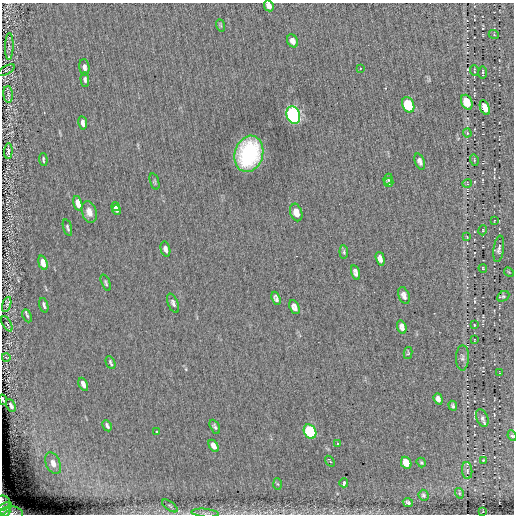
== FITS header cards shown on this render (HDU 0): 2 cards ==
NAXIS1  =                  512
NAXIS2  =                  512

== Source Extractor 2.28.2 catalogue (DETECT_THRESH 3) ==
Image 512 x 512 px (HDU 0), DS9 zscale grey, 1 PNG px = 1 image px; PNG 516 x 516 px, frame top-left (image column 1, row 512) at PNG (2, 3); each listed source drawn as its Kron ellipse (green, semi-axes under 4 px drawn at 4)
Background -0.00469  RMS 4.4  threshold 13.3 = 3 sigma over >= 5 px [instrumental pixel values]
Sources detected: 93; all 93 listed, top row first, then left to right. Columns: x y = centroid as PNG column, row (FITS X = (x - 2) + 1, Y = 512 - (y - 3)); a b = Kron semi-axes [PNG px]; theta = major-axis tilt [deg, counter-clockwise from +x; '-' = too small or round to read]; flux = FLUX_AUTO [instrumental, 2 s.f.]
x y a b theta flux
269 6 6 4 -64 1400
220 25 6 4 -70 390
494 35 5 3 - 270
293 41 7 5 -62 1400
9 46 13 3 89 700
84 67 8 5 -84 1500
360 68 3 2 - 220
6 70 9 3 30 400
474 70 5 2 - 320
483 73 6 2 -90 370
85 79 7 4 -86 670
8 94 8 5 -85 700
467 102 8 5 -66 5400
408 105 8 6 -69 17000
485 108 8 4 -69 3500
293 115 9 6 -71 100000
83 123 7 4 -81 1300
467 133 4 4 - 310
8 151 7 4 84 840
249 154 18 14 74 29000
43 159 6 3 -85 470
474 160 6 3 -74 400
420 161 8 4 -68 990
388 179 5 4 - 480
155 182 8 3 -72 330
389 183 5 4 - 400
467 184 5 3 - 310
78 203 8 4 -74 3600
115 207 4 4 - 600
116 210 5 4 - 770
89 212 11 7 -74 2300
296 212 9 6 -73 2400
494 221 3 2 - 170
67 228 8 3 -74 590
483 230 5 3 - 260
467 237 4 2 - 180
165 249 8 4 -76 910
499 249 13 5 82 960
344 252 6 4 -84 400
380 259 7 4 -74 1100
43 263 7 4 -72 3400
483 268 4 3 - 240
509 272 5 4 - 310
356 273 7 4 -73 960
106 283 9 3 -68 480
404 295 9 5 -69 1300
503 296 6 4 28 500
276 298 7 4 -70 830
173 303 10 5 -67 900
7 304 8 3 71 470
44 305 7 3 -75 730
294 307 7 4 -65 1300
27 316 7 4 -65 530
7 324 8 2 -60 280
474 325 3 2 - 250
402 327 7 4 -73 1200
474 340 3 2 - 160
408 353 6 3 78 300
6 357 4 2 - 200
462 358 12 6 89 1100
110 363 7 2 -65 520
499 373 3 2 - 170
83 384 7 4 -64 1900
438 399 6 4 -71 1000
3 400 5 2 - 370
11 406 7 3 -65 1000
453 406 5 4 - 510
482 418 9 6 -67 870
107 426 6 3 -62 700
215 427 7 4 -63 630
156 431 3 2 - 300
310 432 7 6 - 29000
512 436 5 4 - 430
337 443 3 3 - 370
214 446 7 4 -61 1900
483 460 3 2 - 240
330 461 6 3 -53 1200
421 462 5 4 - 320
53 463 11 7 -65 3400
406 463 6 5 - 5200
467 470 8 5 -85 740
344 483 4 3 - 1300
278 484 6 4 -87 400
459 493 5 3 - 310
424 495 5 5 - 580
408 502 5 3 - 600
2 503 7 7 - 1200
170 506 9 4 -36 600
3 509 10 4 37 1300
483 511 2 2 - 150
4 513 6 3 24 900
12 513 11 7 -6 1600
205 513 14 4 -5 940
At the frame edge (FLAGS 8, measured only in part): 7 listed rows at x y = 269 6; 3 400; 512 436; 2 503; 3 509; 12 513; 205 513